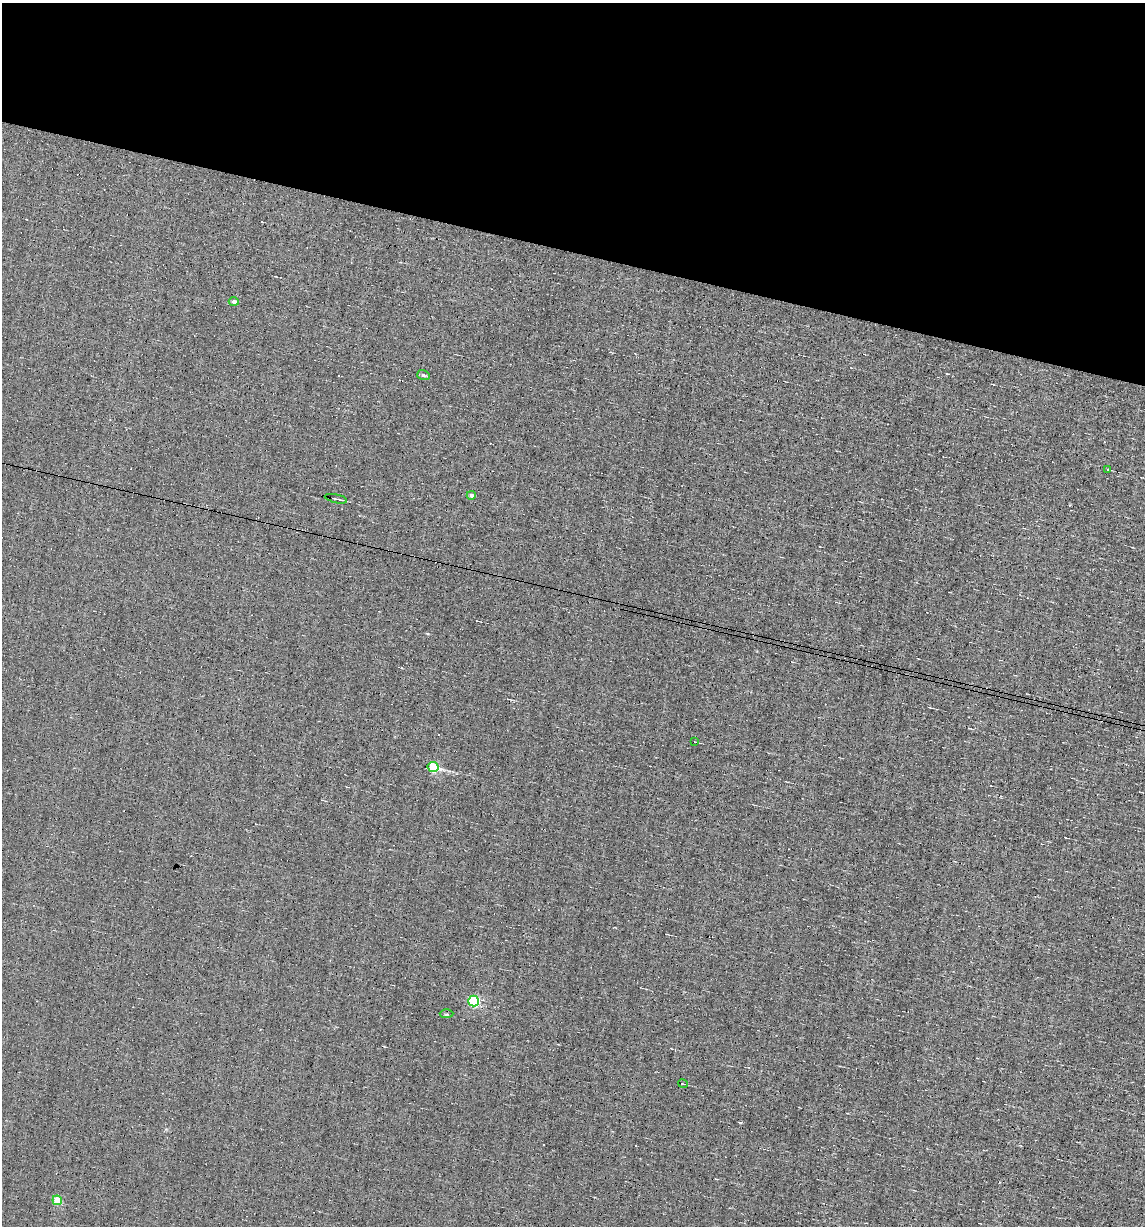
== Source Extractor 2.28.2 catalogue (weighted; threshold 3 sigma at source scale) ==
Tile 2 of 4 x 4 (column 2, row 1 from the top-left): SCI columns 1259-2401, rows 3672-4895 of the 4919 x 4895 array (HDU 1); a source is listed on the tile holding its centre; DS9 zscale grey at full resolution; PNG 1147 x 1228 px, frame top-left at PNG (2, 3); each listed source drawn as its Kron ellipse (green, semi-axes under 4 px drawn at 4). Shown black and unused: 21% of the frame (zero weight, under 5 of 9 exposures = <1% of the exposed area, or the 3 px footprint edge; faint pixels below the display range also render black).
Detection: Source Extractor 2.28.2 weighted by HDU 2 'WHT'; one run over the whole footprint, this tile lists its part. Background 0.0012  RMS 0.038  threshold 0.157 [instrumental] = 3 sigma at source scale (4.09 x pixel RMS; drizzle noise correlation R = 1.36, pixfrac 0.8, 0.05/0.05 arcsec/px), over >= 5 px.
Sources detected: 21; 10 cosmic-ray / hot-pixel residue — neither listed nor drawn; the other 11 listed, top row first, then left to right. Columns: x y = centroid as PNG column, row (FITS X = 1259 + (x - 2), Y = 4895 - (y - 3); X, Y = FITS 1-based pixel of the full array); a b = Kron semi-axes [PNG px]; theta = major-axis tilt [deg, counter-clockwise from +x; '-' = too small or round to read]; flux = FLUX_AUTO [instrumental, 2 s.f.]
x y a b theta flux
234 301 5 4 - 12
423 375 6 5 - 7.5
1108 470 3 2 - 4.8
471 495 4 4 - 13
336 499 11 2 -13 8.6
695 742 3 2 - 1.8
433 767 5 5 - 270
474 1001 5 5 - 420
446 1014 7 3 1 5.7
683 1084 5 2 - 3.2
57 1200 5 4 - 80